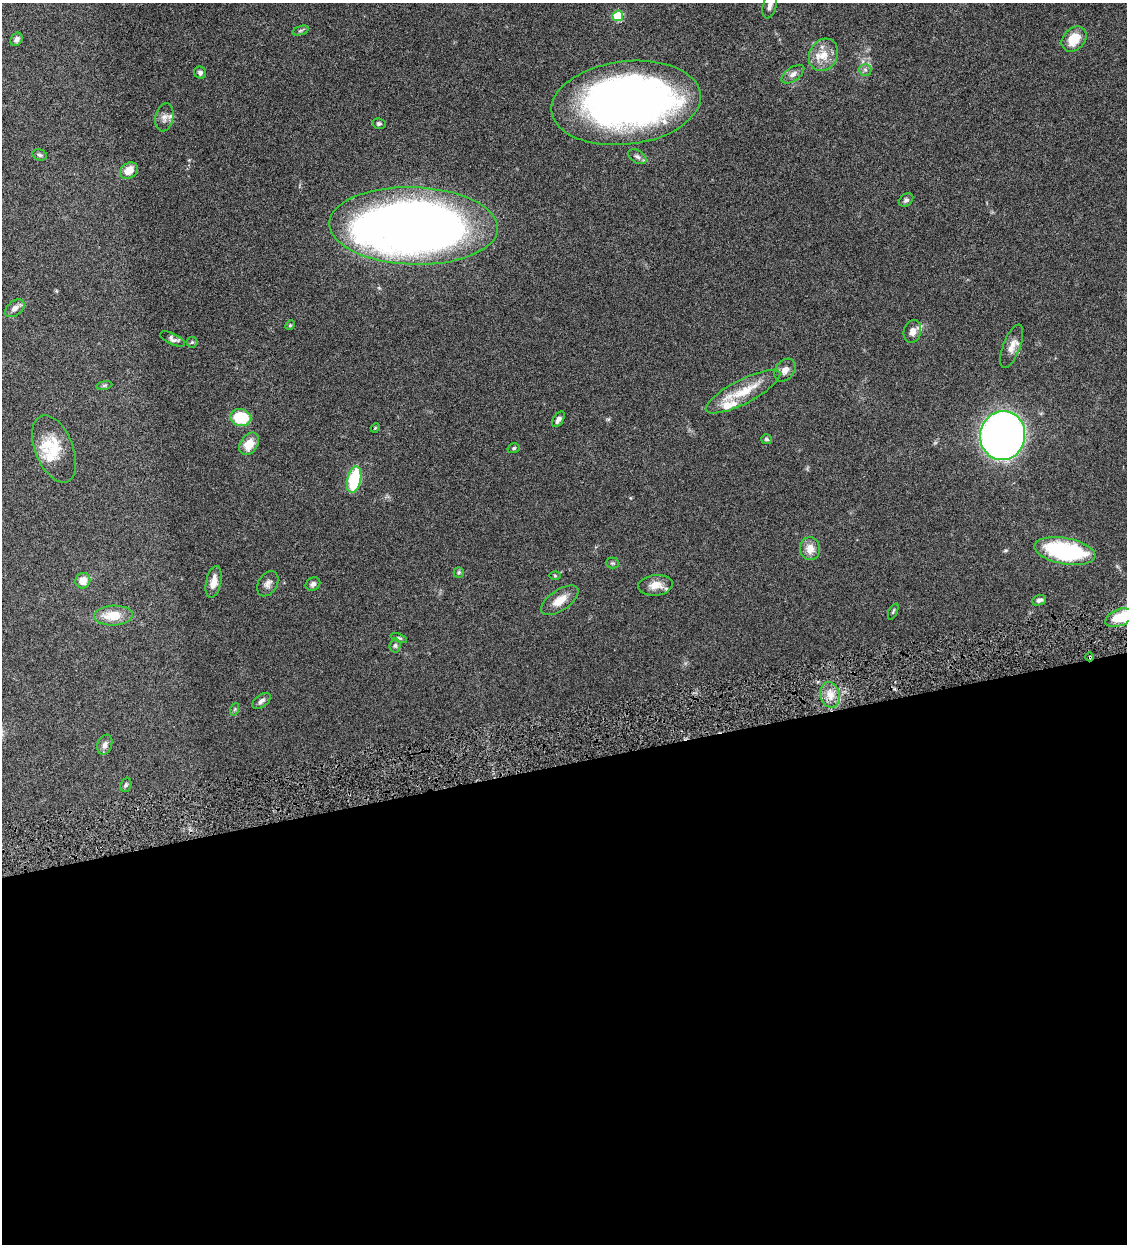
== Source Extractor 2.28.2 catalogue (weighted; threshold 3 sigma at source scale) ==
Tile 15 of 4 x 4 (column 3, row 4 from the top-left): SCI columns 2514-3638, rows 3-1244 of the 4909 x 4973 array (HDU 1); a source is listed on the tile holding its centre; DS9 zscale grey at full resolution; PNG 1129 x 1246 px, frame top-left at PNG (2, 3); each listed source drawn as its Kron ellipse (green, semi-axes under 4 px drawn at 4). Shown black and unused: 39% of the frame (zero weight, under 4 of 8 exposures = <1% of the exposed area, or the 3 px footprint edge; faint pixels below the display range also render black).
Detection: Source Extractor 2.28.2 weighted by HDU 2 'WHT'; one run over the whole footprint, this tile lists its part. Background 0.0434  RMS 0.0037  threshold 0.0151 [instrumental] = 3 sigma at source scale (4.09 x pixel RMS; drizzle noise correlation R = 1.36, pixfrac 0.8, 0.05/0.05 arcsec/px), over >= 5 px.
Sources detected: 65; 1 inside a brighter object's white glare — neither listed nor drawn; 6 inside a brighter listed object's ellipse — not listed separately; the other 58 listed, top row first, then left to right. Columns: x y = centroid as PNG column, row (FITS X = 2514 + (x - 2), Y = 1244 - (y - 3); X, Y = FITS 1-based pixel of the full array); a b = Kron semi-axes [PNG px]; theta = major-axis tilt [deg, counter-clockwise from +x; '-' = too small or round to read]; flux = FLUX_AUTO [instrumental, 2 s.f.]
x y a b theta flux
770 6 13 7 73 1.5
618 16 5 5 - 15
300 31 8 3 19 0.59
17 39 7 5 58 1.1
1074 39 14 10 44 7.2
823 55 17 14 63 5.4
865 70 6 6 - 0.84
200 73 6 6 - 0.84
793 74 13 6 36 1.7
626 103 75 41 7 220
164 117 14 9 79 2
379 123 6 5 - 0.65
40 155 7 5 -17 0.67
637 157 10 6 -31 1.1
129 171 10 7 35 4.2
906 200 8 5 37 0.8
414 226 84 39 -2 380
15 308 11 7 39 2
290 325 5 4 - 0.36
912 332 11 8 76 2.1
173 339 13 5 -25 1.1
192 342 5 5 - 0.49
1012 346 23 8 69 3
785 370 13 9 52 2
104 385 8 4 9 0.56
743 392 41 12 27 9.6
241 417 10 8 -11 12
558 419 9 5 56 1.3
375 428 5 4 - 0.31
1003 436 24 22 78 230
766 439 5 5 - 0.66
249 444 12 8 57 5
514 448 6 4 17 0.5
54 449 35 19 -68 11
354 480 13 7 77 20
810 549 11 10 - 3.5
1065 551 31 13 -10 38
612 563 6 5 - 0.61
459 572 5 5 - 0.53
555 576 6 4 -2 0.38
83 581 8 7 - 3.8
214 582 16 7 78 3.7
268 584 13 9 60 1.7
313 584 8 6 34 1.1
655 585 17 10 6 4
560 600 21 10 35 4.5
1039 600 7 5 23 1.1
893 611 9 3 65 0.43
113 615 19 10 3 7.1
1119 618 14 8 22 7.7
399 638 8 3 -20 0.55
395 645 7 5 87 0.71
1090 657 4 2 - 0.3
830 695 13 9 -76 3.7
261 701 11 6 35 1.2
235 709 6 4 71 0.48
105 745 10 7 70 1.4
126 785 7 5 69 0.59
Overlapping masked pixels (flux is a lower limit): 1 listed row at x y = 1090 657